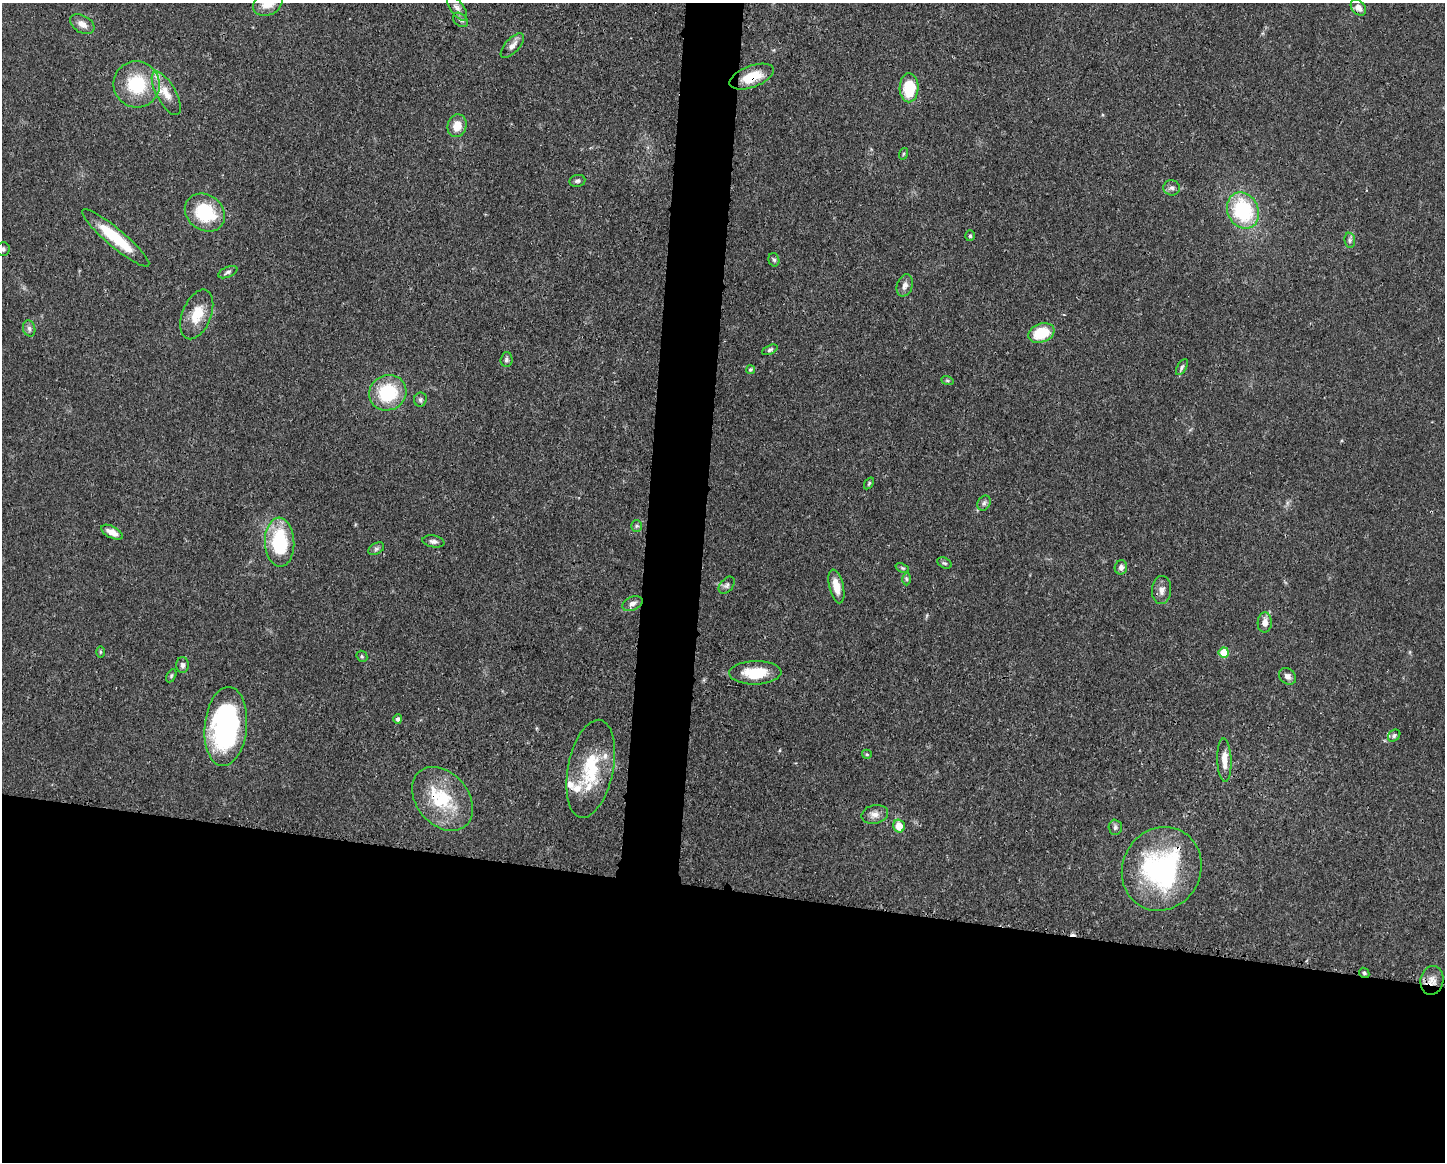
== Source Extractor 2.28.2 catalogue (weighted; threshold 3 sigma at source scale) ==
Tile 11 of 3 x 4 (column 2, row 4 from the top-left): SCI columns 1558-3000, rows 7-1166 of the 4667 x 4651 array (HDU 1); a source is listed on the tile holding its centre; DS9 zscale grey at full resolution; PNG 1447 x 1164 px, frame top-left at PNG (2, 3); each listed source drawn as its Kron ellipse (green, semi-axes under 4 px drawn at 4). Shown black and unused: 27% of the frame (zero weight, under 3 of 4 exposures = <1% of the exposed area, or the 3 px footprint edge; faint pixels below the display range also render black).
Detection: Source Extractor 2.28.2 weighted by HDU 2 'WHT'; one run over the whole footprint, this tile lists its part. Background 0.0413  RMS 0.0027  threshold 0.0123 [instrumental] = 3 sigma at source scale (4.5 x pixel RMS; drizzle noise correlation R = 1.50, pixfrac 1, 0.05/0.05 arcsec/px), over >= 5 px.
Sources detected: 77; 1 cosmic-ray / hot-pixel residue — neither listed nor drawn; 7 inside a brighter listed object's ellipse — not listed separately; the other 69 listed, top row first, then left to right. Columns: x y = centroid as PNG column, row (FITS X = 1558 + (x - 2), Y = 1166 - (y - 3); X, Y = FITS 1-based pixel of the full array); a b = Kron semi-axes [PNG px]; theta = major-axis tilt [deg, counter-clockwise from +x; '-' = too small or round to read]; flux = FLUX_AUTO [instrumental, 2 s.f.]
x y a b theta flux
268 3 16 12 33 4.7
1358 7 9 6 -49 2
457 8 15 6 -54 1.4
460 20 8 6 -41 0.83
82 24 13 8 -31 2
512 46 15 7 47 1.7
752 77 23 10 20 7.1
137 84 23 23 - 14
909 88 14 9 88 9.9
166 93 24 9 -61 3.9
457 126 11 9 76 3.6
903 154 6 3 71 0.34
577 181 8 6 8 0.69
1172 188 8 7 - 0.93
1243 210 18 15 -64 22
205 213 21 17 -37 15
970 236 5 4 - 0.46
116 238 43 9 -40 12
1350 240 7 5 -83 0.7
3 249 6 6 - 0.71
774 260 7 5 -73 0.59
228 272 10 5 24 0.74
905 285 11 8 70 1.4
197 314 26 14 68 6.1
29 328 8 6 -75 0.9
1041 333 13 9 20 9.1
770 350 8 4 25 0.56
506 360 7 6 - 0.71
1182 367 9 4 60 0.59
750 369 4 4 - 0.36
947 380 6 4 -19 0.38
388 393 19 17 26 15
420 399 7 6 - 0.66
869 483 6 4 55 0.38
984 503 8 6 61 0.73
637 526 6 5 - 0.54
112 532 11 6 -27 2.6
433 541 11 6 -9 1
280 542 24 14 -87 19
376 549 8 5 30 0.71
944 563 8 5 -25 0.51
1121 567 7 6 - 1.1
902 568 7 4 -24 0.43
907 579 6 4 -88 0.41
727 585 10 6 49 0.76
836 586 17 7 -77 3.7
1162 590 14 9 89 1.9
632 604 11 6 24 1.3
1265 623 10 7 88 2.1
100 652 6 4 -89 0.35
1224 652 5 5 - 8.3
362 656 6 5 - 0.4
183 665 8 6 89 0.82
755 673 26 11 1 8.2
171 676 7 4 61 0.42
1287 676 9 7 -39 1.1
398 719 5 4 - 0.72
226 726 40 21 84 52
1394 736 7 5 43 0.59
867 754 5 4 - 0.38
1224 760 22 7 -88 3.2
591 769 50 22 78 16
442 799 36 26 -50 15
875 814 13 9 13 1.8
899 826 6 5 - 3.9
1115 827 8 6 -88 0.72
1162 869 43 39 61 45
1364 973 5 4 - 0.46
1432 980 14 11 80 2.6
Overlapping masked pixels (flux is a lower limit): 6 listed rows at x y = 752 77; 591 769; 442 799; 1162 869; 1364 973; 1432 980
Isophote crosses this tile's border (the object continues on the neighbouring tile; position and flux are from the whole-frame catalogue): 2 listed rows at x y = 268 3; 3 249